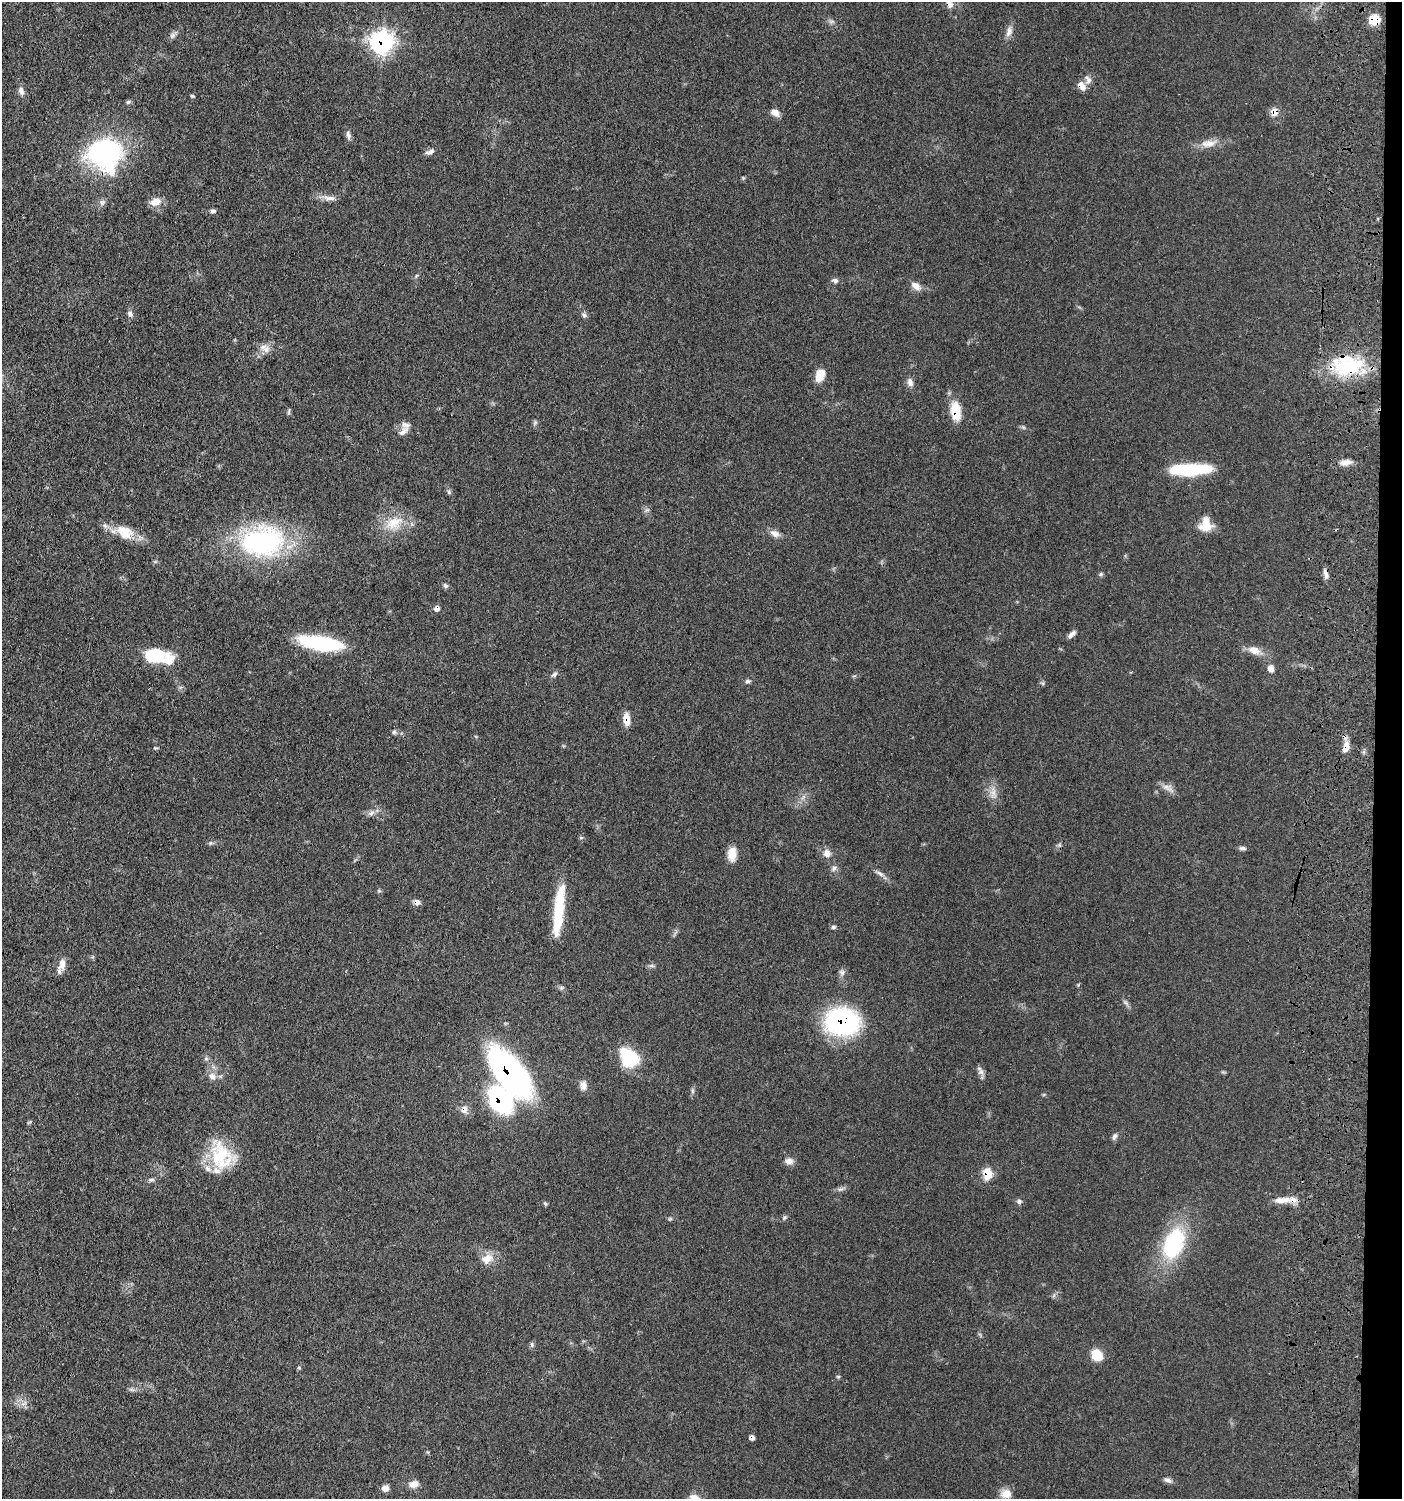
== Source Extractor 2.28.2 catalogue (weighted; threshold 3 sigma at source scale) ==
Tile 6 of 3 x 3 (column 3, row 2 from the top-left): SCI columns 3000-4399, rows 1591-3087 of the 4709 x 4683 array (HDU 1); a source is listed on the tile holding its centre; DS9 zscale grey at full resolution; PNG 1404 x 1501 px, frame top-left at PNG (2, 2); no overlay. Shown black and unused: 2% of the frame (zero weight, under 3 of 4 exposures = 9% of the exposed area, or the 3 px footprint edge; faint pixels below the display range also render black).
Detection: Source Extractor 2.28.2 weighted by HDU 2 'WHT'; one run over the whole footprint, this tile lists its part. Background 0.0597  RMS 0.005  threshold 0.0223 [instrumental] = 3 sigma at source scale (4.5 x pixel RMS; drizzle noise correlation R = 1.50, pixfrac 1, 0.05/0.05 arcsec/px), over >= 5 px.
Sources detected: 109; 3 inside a brighter object's white glare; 2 cosmic-ray / hot-pixel residue — not listed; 4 inside a brighter listed object's ellipse — not listed separately; the other 100 listed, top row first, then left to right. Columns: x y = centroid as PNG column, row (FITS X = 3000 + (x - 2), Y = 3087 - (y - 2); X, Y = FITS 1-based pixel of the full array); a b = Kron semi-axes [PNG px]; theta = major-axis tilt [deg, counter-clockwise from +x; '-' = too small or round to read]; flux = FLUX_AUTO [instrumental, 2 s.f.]
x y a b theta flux
950 4 9 7 -63 3
1374 19 9 9 - 11
831 21 7 4 -18 1
1009 32 16 8 72 2.8
173 35 9 6 46 1.6
382 42 10 10 - 170
1088 79 13 8 -59 2.5
1081 86 11 7 -53 3.7
21 91 10 7 -73 2.2
192 96 6 3 -18 0.55
128 102 7 5 17 0.88
1274 112 10 9 - 3.6
775 113 10 7 -33 3.1
348 135 13 5 -79 1.6
1208 143 24 10 7 5.4
430 152 14 6 19 1.8
105 154 38 36 -35 71
329 198 19 6 -2 3.1
102 202 8 7 - 1.5
156 202 15 9 15 4.5
213 211 7 5 -6 1.2
835 281 8 6 -24 1.5
916 286 15 8 -39 3.3
130 314 9 6 -79 1.7
584 315 7 6 - 1.1
265 348 15 9 -35 3.5
1348 367 43 24 4 33
820 375 15 9 70 6.2
910 382 11 7 -72 2.4
289 411 9 3 81 0.69
956 411 22 10 -81 12
1023 427 7 4 -18 0.76
403 431 16 7 44 2.7
1345 462 14 7 7 3.6
1190 470 42 11 2 33
449 492 6 4 49 0.74
394 523 27 17 21 12
1207 527 21 10 5 5.9
125 532 26 17 -32 10
775 533 13 8 -25 2.8
262 541 54 37 7 76
1101 574 6 5 - 0.77
1326 574 14 5 -77 2.2
445 585 7 5 -36 1.1
1072 634 11 5 44 1.9
320 643 39 12 -9 48
1254 650 17 9 -20 4.8
155 656 30 15 4 18
1271 669 9 7 -74 2.4
554 674 8 6 45 1.3
748 681 8 5 10 1
627 719 15 8 -84 5.1
394 732 6 6 - 0.9
1346 747 14 7 74 4.6
155 748 7 3 -5 0.52
1167 788 17 6 -33 2.9
993 792 19 7 85 3.8
371 813 9 6 37 1.8
581 838 6 4 -18 0.61
1243 848 9 5 -1 1.2
827 853 10 9 - 3.1
732 854 17 10 87 5.8
834 868 9 6 79 1.5
880 873 14 5 -31 1.8
379 891 6 4 -19 0.62
417 902 8 7 - 2
560 903 42 12 84 21
833 927 6 5 - 0.88
62 964 17 9 81 4
652 966 7 4 -18 0.83
842 972 8 6 -89 1.5
1126 1003 8 5 -45 1.2
842 1021 27 22 -2 84
629 1058 24 18 -48 21
509 1072 38 17 -54 190
981 1072 11 6 -65 1.9
212 1076 10 9 - 3
583 1086 12 8 -83 2.9
692 1091 7 4 -89 0.84
464 1109 11 8 81 2.8
1114 1137 9 6 60 1.3
221 1156 36 27 -74 25
789 1161 12 8 -1 2.5
987 1173 13 9 -85 7.4
151 1180 8 5 5 1.1
840 1189 9 4 5 1.2
1282 1200 25 8 5 5.9
1019 1201 7 6 - 1.3
545 1203 6 5 - 0.73
784 1218 6 4 46 0.78
1173 1243 36 21 70 42
487 1259 17 12 37 5.3
532 1345 8 4 82 0.9
1097 1355 13 11 -51 7.7
838 1377 6 3 19 0.55
24 1403 10 4 30 1.5
1168 1480 10 6 -21 1.7
414 1484 12 8 20 3.5
385 1488 9 7 -9 2.5
1006 1494 14 12 11 4.4
Overlapping masked pixels (flux is a lower limit): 17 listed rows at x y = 950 4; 1374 19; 382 42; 1081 86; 1274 112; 105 154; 1348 367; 956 411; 1326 574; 627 719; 1346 747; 417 902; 842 1021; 509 1072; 464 1109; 987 1173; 1282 1200
Isophote crosses this tile's border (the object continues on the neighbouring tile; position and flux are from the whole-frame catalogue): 1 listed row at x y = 950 4